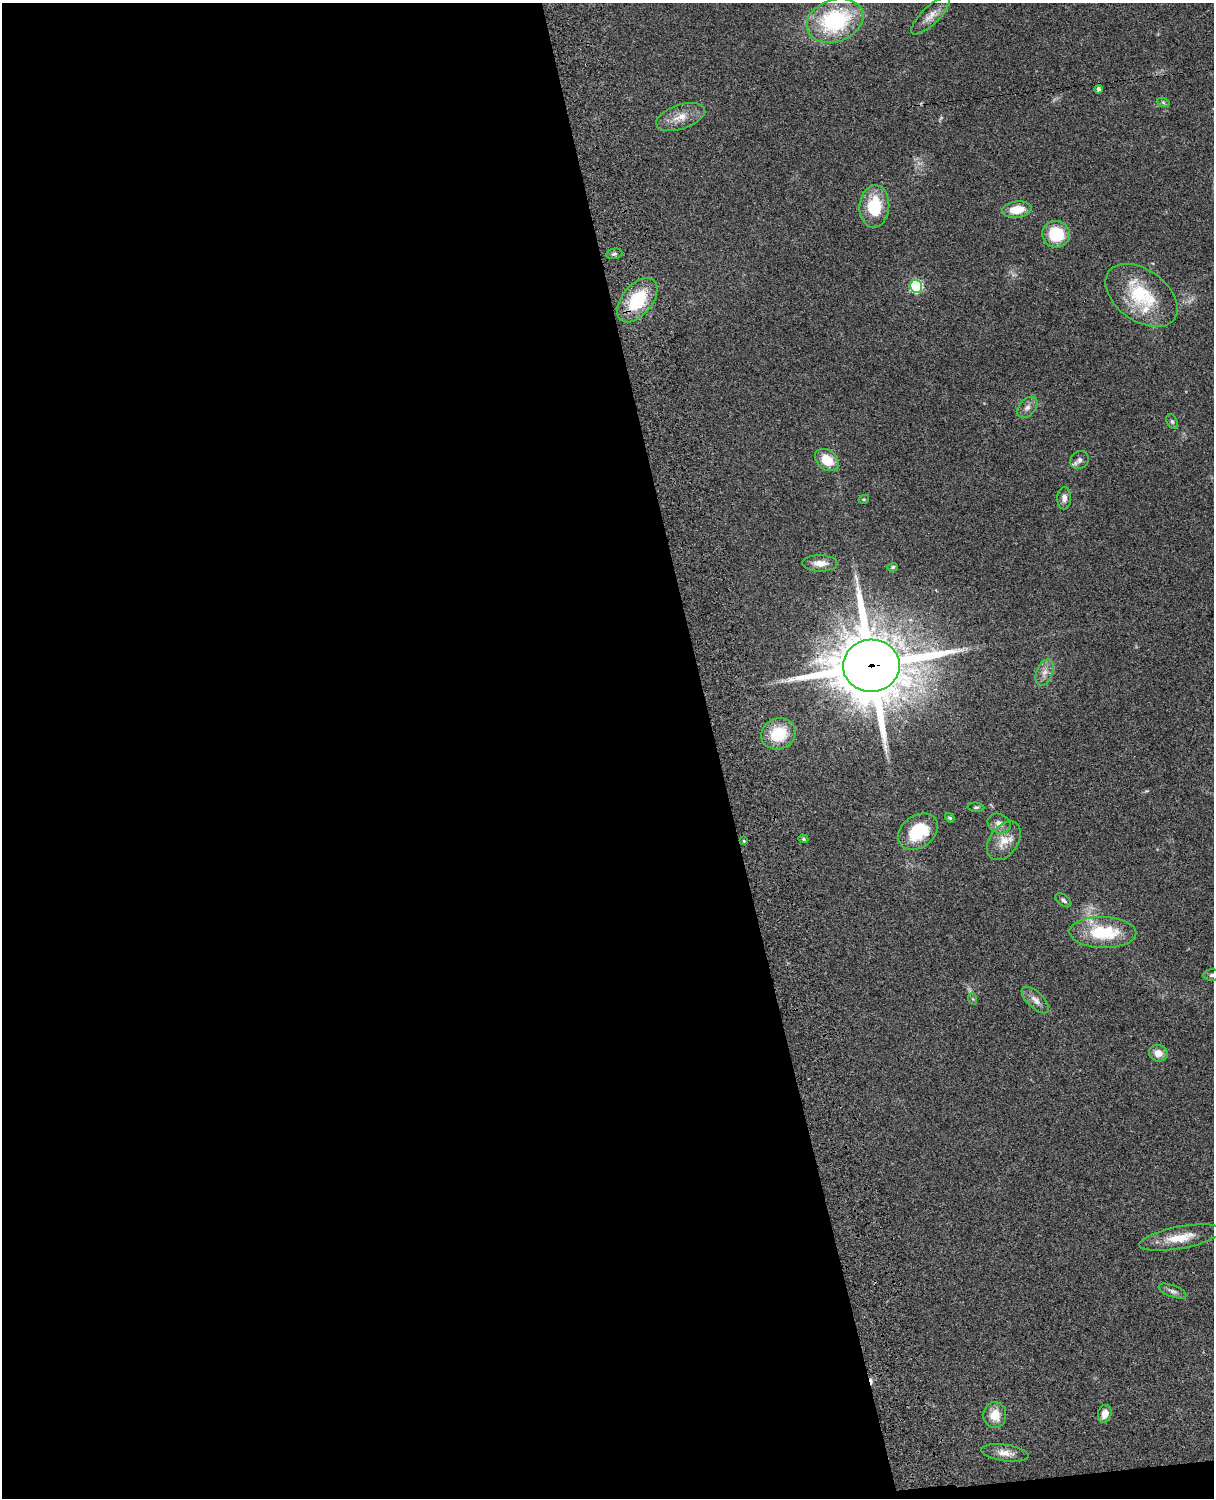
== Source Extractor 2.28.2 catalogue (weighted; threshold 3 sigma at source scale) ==
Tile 9 of 4 x 3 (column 1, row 3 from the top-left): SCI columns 121-1332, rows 277-1772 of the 5088 x 4927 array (HDU 1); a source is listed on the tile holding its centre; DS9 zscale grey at full resolution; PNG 1216 x 1500 px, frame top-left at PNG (2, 3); each listed source drawn as its Kron ellipse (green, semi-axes under 4 px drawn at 4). Shown black and unused: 60% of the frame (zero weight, under 3 of 4 exposures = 6% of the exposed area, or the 3 px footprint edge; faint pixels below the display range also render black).
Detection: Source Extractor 2.28.2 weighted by HDU 2 'WHT'; one run over the whole footprint, this tile lists its part. Background 0.0771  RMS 0.0058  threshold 0.0259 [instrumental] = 3 sigma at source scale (4.5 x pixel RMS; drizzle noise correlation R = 1.50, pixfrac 1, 0.05/0.05 arcsec/px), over >= 5 px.
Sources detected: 43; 1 cosmic-ray / hot-pixel residue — neither listed nor drawn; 1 inside a brighter listed object's ellipse — not listed separately; the other 41 listed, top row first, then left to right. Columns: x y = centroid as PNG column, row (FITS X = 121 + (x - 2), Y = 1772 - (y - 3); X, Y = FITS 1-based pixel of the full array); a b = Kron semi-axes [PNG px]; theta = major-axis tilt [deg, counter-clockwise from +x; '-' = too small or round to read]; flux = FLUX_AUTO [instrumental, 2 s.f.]
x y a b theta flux
930 16 25 8 44 5.6
835 21 29 21 20 60
1099 89 4 3 - 1.6
1163 102 6 4 -20 0.91
680 117 25 12 18 8.9
874 206 21 15 84 23
1017 210 15 8 7 10
1056 234 14 13 - 20
614 254 8 5 10 1.2
916 286 6 6 - 67
1141 295 40 25 -36 34
637 300 26 15 51 30
1027 407 12 8 49 3
1172 421 8 5 -62 1.3
827 460 13 9 -39 14
1079 460 10 8 46 2.3
1064 498 11 7 89 3.1
864 499 5 3 - 0.52
820 563 17 8 -1 5.9
893 567 5 4 - 0.81
871 666 28 26 3 4400
1044 673 14 8 68 4.1
778 734 17 15 22 21
976 807 8 4 -4 0.93
950 818 5 4 - 1
999 824 12 9 -25 3.5
918 831 22 16 35 23
803 839 5 4 - 0.72
744 841 4 4 - 0.67
1004 841 21 14 54 8.8
1063 900 9 5 -37 1.6
1103 932 33 15 -2 31
1212 975 8 5 1 1.4
973 999 6 3 -70 0.63
1035 1000 17 8 -44 3.9
1158 1053 9 8 - 5.4
1180 1238 41 11 11 13
1172 1291 14 6 -20 2.1
1105 1414 9 6 76 4.9
995 1415 13 11 87 8.8
1005 1453 24 8 -8 5.7
Overlapping masked pixels (flux is a lower limit): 1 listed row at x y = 871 666
Isophote crosses this tile's border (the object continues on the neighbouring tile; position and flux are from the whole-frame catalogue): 1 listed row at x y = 1212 975